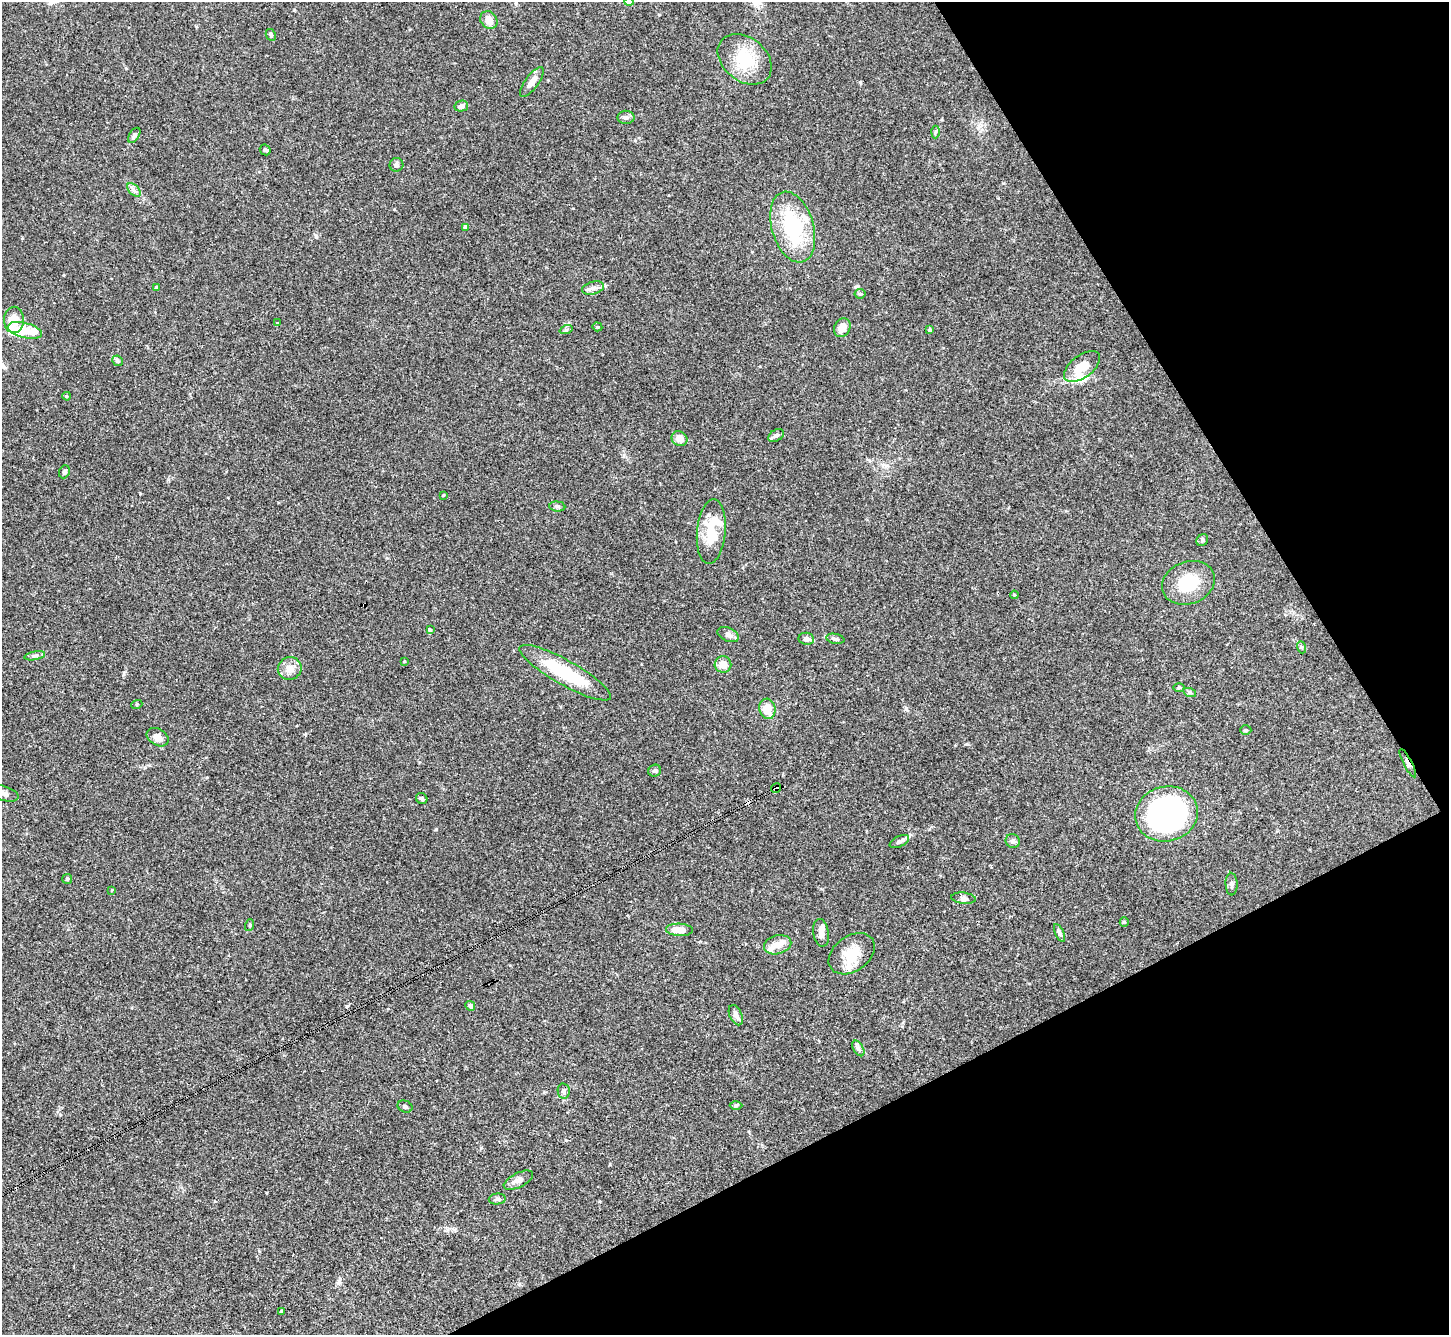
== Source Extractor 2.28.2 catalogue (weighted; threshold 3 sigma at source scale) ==
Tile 12 of 4 x 4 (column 4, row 3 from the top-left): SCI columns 4345-5791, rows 1627-2959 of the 5792 x 5782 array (HDU 1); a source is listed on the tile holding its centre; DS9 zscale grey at full resolution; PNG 1451 x 1337 px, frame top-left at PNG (2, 2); each listed source drawn as its Kron ellipse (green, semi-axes under 4 px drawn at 4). Shown black and unused: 25% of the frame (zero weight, under 3 of 4 exposures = <1% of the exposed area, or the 3 px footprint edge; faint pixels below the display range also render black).
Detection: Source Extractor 2.28.2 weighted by HDU 2 'WHT'; one run over the whole footprint, this tile lists its part. Background 0.11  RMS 0.0068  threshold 0.0307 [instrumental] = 3 sigma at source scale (4.5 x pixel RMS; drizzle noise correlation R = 1.50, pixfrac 1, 0.05/0.05 arcsec/px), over >= 5 px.
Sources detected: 86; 2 inside a brighter object's white glare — neither listed nor drawn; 4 inside a brighter listed object's ellipse — not listed separately; the other 80 listed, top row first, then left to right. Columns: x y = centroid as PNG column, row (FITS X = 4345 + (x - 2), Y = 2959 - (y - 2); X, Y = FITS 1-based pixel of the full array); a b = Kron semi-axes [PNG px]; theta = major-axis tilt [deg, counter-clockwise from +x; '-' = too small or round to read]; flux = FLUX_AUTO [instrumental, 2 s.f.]
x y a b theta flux
629 2 4 4 - 9.9
489 20 9 8 - 5.7
271 35 6 5 - 1.1
745 59 30 21 -39 27
532 82 18 6 54 5.7
461 106 7 5 13 2.9
626 117 8 7 - 2.2
935 132 6 4 87 1.1
134 135 8 5 57 1.9
265 150 6 5 - 0.89
396 165 7 7 - 1.7
134 190 8 5 -45 1.9
466 227 4 4 - 2.5
793 227 36 21 -74 50
156 287 4 3 - 0.8
593 288 11 6 15 2.8
860 294 5 5 - 0.94
14 320 13 10 89 11
277 323 3 2 - 0.78
597 327 5 4 - 0.84
842 328 10 8 62 5.5
25 330 17 7 -13 13
566 330 7 4 18 1
930 330 4 3 - 1.2
117 361 5 5 - 1.4
1082 366 21 11 38 11
67 396 4 3 - 0.86
776 436 8 5 34 1.7
679 439 8 7 - 5.5
64 472 7 5 67 1.3
443 495 4 3 - 0.63
557 506 8 5 -6 1.4
711 532 32 14 85 23
1202 540 6 5 - 1.2
1188 583 27 21 21 24
1014 595 4 3 - 0.72
430 630 4 3 - 1.2
728 635 11 6 -22 2.7
806 639 8 6 -9 2.8
835 639 9 5 -10 1.6
1301 647 6 4 -70 0.95
35 656 10 3 11 1.4
404 661 3 2 - 0.65
723 664 8 8 - 6.2
290 668 12 11 - 5.4
565 673 52 12 -29 38
1179 688 6 4 0 0.9
1190 693 6 4 -19 1.1
137 704 5 3 - 0.65
767 709 10 8 -76 11
1246 730 6 5 - 0.88
158 737 12 8 -31 4.9
1408 763 16 4 -63 2.7
655 771 6 6 - 1.4
776 788 5 4 - 95
3 793 16 7 -17 4.8
422 799 6 5 - 1.1
1166 814 31 27 16 190
899 841 10 5 27 2
1013 841 7 6 - 1.9
67 879 5 5 - 1.2
1232 884 11 6 -87 2.1
112 890 4 3 - 0.54
964 898 12 5 -7 2.3
1124 922 5 4 - 0.77
250 925 6 3 73 0.8
679 930 13 6 -3 8.8
821 933 14 7 -80 4.3
1060 933 9 4 -65 1.6
778 945 14 9 14 5
852 954 25 17 36 17
470 1006 5 4 - 1.6
736 1015 11 6 -65 3
858 1048 8 5 -60 1.8
564 1091 8 6 -79 2.1
736 1105 6 4 1 0.93
405 1106 7 5 -23 1.7
518 1180 16 7 26 4
497 1199 8 5 5 1.9
281 1311 4 3 - 1.2
Overlapping masked pixels (flux is a lower limit): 2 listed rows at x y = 1408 763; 776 788
Isophote crosses this tile's border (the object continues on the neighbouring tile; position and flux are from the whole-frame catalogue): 2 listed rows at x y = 629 2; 3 793
Unlisted compact peaks at least as high as the median listed source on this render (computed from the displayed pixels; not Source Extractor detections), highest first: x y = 436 829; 124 673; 906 709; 394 209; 966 744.